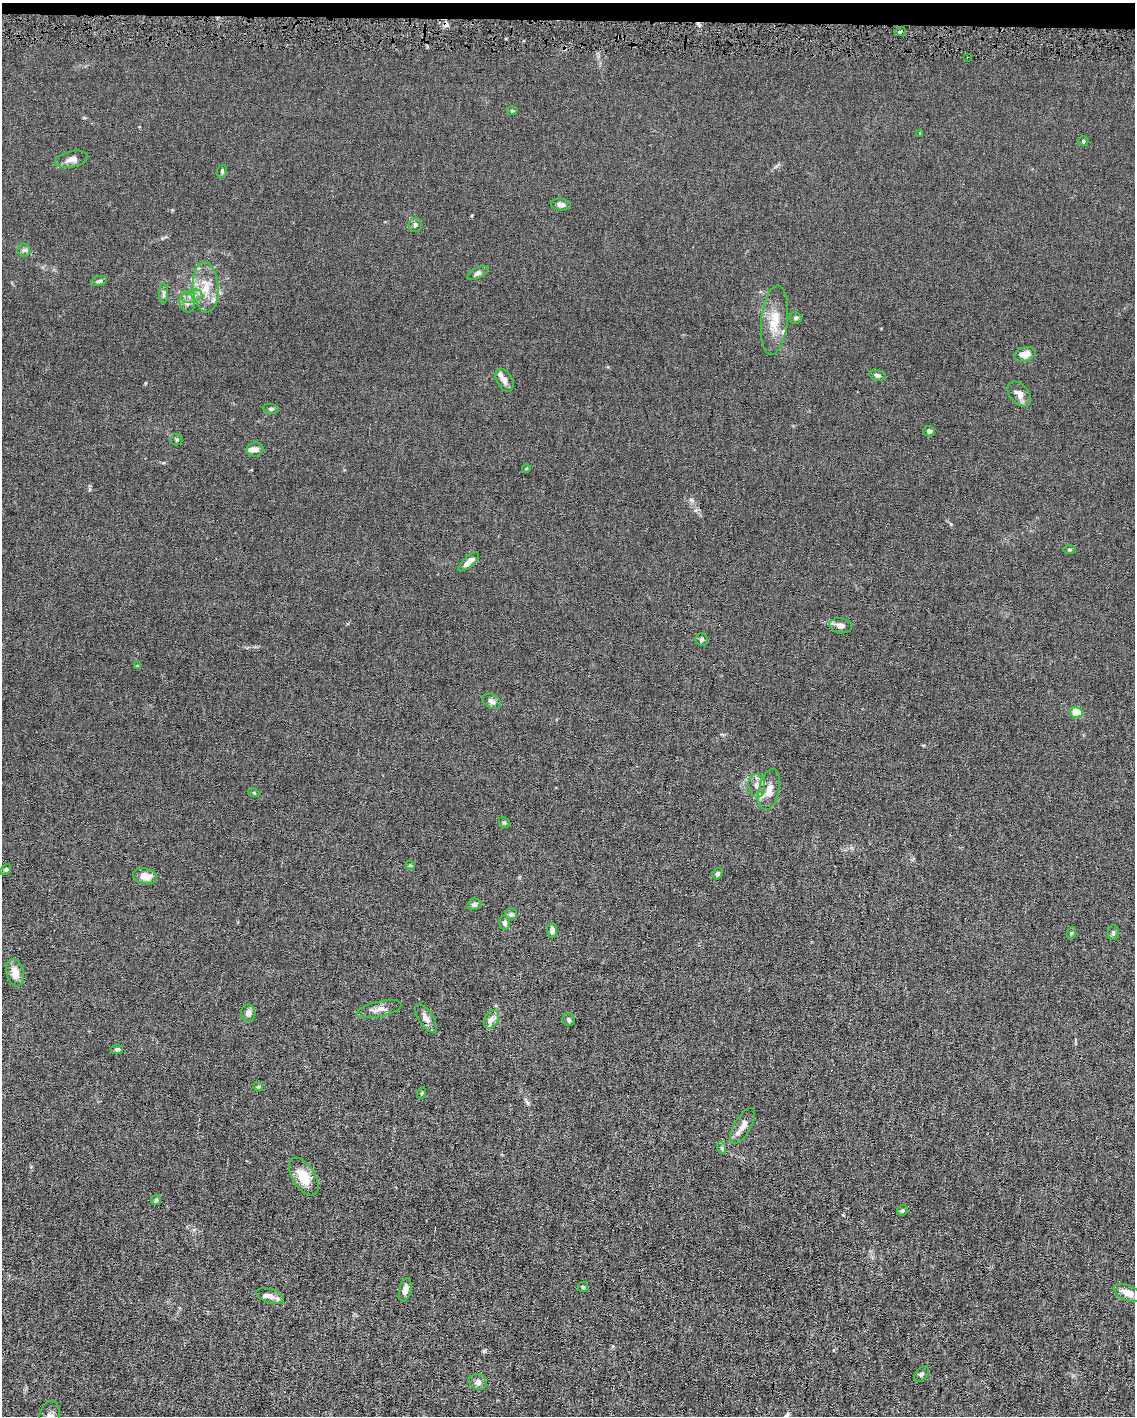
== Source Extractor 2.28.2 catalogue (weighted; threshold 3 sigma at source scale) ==
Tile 2 of 4 x 3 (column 2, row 1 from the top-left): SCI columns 1133-2265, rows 2935-4348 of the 4530 x 4563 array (HDU 1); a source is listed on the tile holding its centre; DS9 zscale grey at full resolution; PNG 1137 x 1418 px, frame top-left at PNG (2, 3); each listed source drawn as its Kron ellipse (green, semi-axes under 4 px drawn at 4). Shown black and unused: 1% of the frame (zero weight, under 4 of 8 exposures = <1% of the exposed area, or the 3 px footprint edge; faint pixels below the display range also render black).
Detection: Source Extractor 2.28.2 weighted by HDU 2 'WHT'; one run over the whole footprint, this tile lists its part. Background 0.0155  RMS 0.0024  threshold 0.00961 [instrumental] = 3 sigma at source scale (4.09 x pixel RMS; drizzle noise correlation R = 1.36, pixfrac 0.8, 0.05/0.05 arcsec/px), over >= 5 px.
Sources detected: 77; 3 cosmic-ray / hot-pixel residue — neither listed nor drawn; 5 inside a brighter listed object's ellipse — not listed separately; the other 69 listed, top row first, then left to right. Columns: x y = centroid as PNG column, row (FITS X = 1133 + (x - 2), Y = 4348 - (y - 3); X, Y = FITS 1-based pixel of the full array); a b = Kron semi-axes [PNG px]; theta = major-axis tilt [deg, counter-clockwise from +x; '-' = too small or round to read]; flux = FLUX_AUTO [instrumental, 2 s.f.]
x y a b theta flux
900 32 5 3 - 0.25
968 58 3 3 - 0.56
512 111 5 3 - 0.24
920 133 3 3 - 0.16
1083 141 5 4 - 0.31
71 159 16 8 13 1.3
222 171 6 5 - 0.32
561 204 10 6 -5 0.72
415 224 7 6 - 0.55
24 250 6 6 - 0.51
478 273 11 5 26 0.6
99 281 8 4 15 0.43
206 287 25 13 -86 4.1
164 294 10 4 89 0.52
191 296 11 6 11 1.1
187 303 10 7 -75 0.95
796 318 6 5 - 0.39
774 320 35 13 84 4.5
1025 354 11 7 15 2.1
877 375 8 5 -11 0.56
504 380 12 7 -59 1.1
1019 394 14 9 -49 1.5
271 409 8 5 -8 0.36
929 431 5 5 - 0.47
177 440 6 6 - 0.32
255 449 8 7 - 0.85
526 469 4 3 - 0.15
1069 550 6 3 0 0.24
469 562 13 5 41 1.5
841 626 11 7 -8 0.99
702 639 6 6 - 0.43
137 666 4 4 - 0.19
492 701 10 6 -31 0.82
1076 712 6 5 - 3.3
757 786 12 8 -81 1.2
769 790 21 10 76 2.1
254 793 5 3 - 0.19
504 823 6 5 - 0.3
410 865 5 3 - 0.19
6 870 6 4 48 0.31
717 874 6 4 55 0.43
145 876 12 8 -12 2
474 904 7 5 15 0.55
511 914 6 6 - 0.42
505 923 7 5 -78 0.63
552 930 7 5 -89 0.79
1113 932 7 5 87 0.43
1071 933 6 4 72 0.31
15 973 14 8 -76 2.1
379 1009 23 7 13 1.5
248 1013 8 7 - 0.99
426 1018 16 7 -57 1.4
491 1019 10 7 62 0.99
569 1020 6 5 - 0.37
117 1049 6 5 - 0.42
258 1087 5 4 - 0.24
422 1093 6 3 71 0.2
743 1126 20 8 60 1.8
722 1148 6 4 -71 0.32
304 1177 21 11 -58 4.1
156 1200 5 5 - 0.3
902 1210 6 5 - 0.32
583 1287 5 5 - 0.31
405 1290 12 6 78 1.1
1128 1293 14 7 -23 2
270 1296 14 7 -18 1.4
921 1374 9 5 52 0.42
478 1382 9 8 - 0.81
49 1416 16 10 77 1.7
Overlapping masked pixels (flux is a lower limit): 1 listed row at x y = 968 58
Isophote crosses this tile's border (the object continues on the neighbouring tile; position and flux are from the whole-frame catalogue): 1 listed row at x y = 49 1416